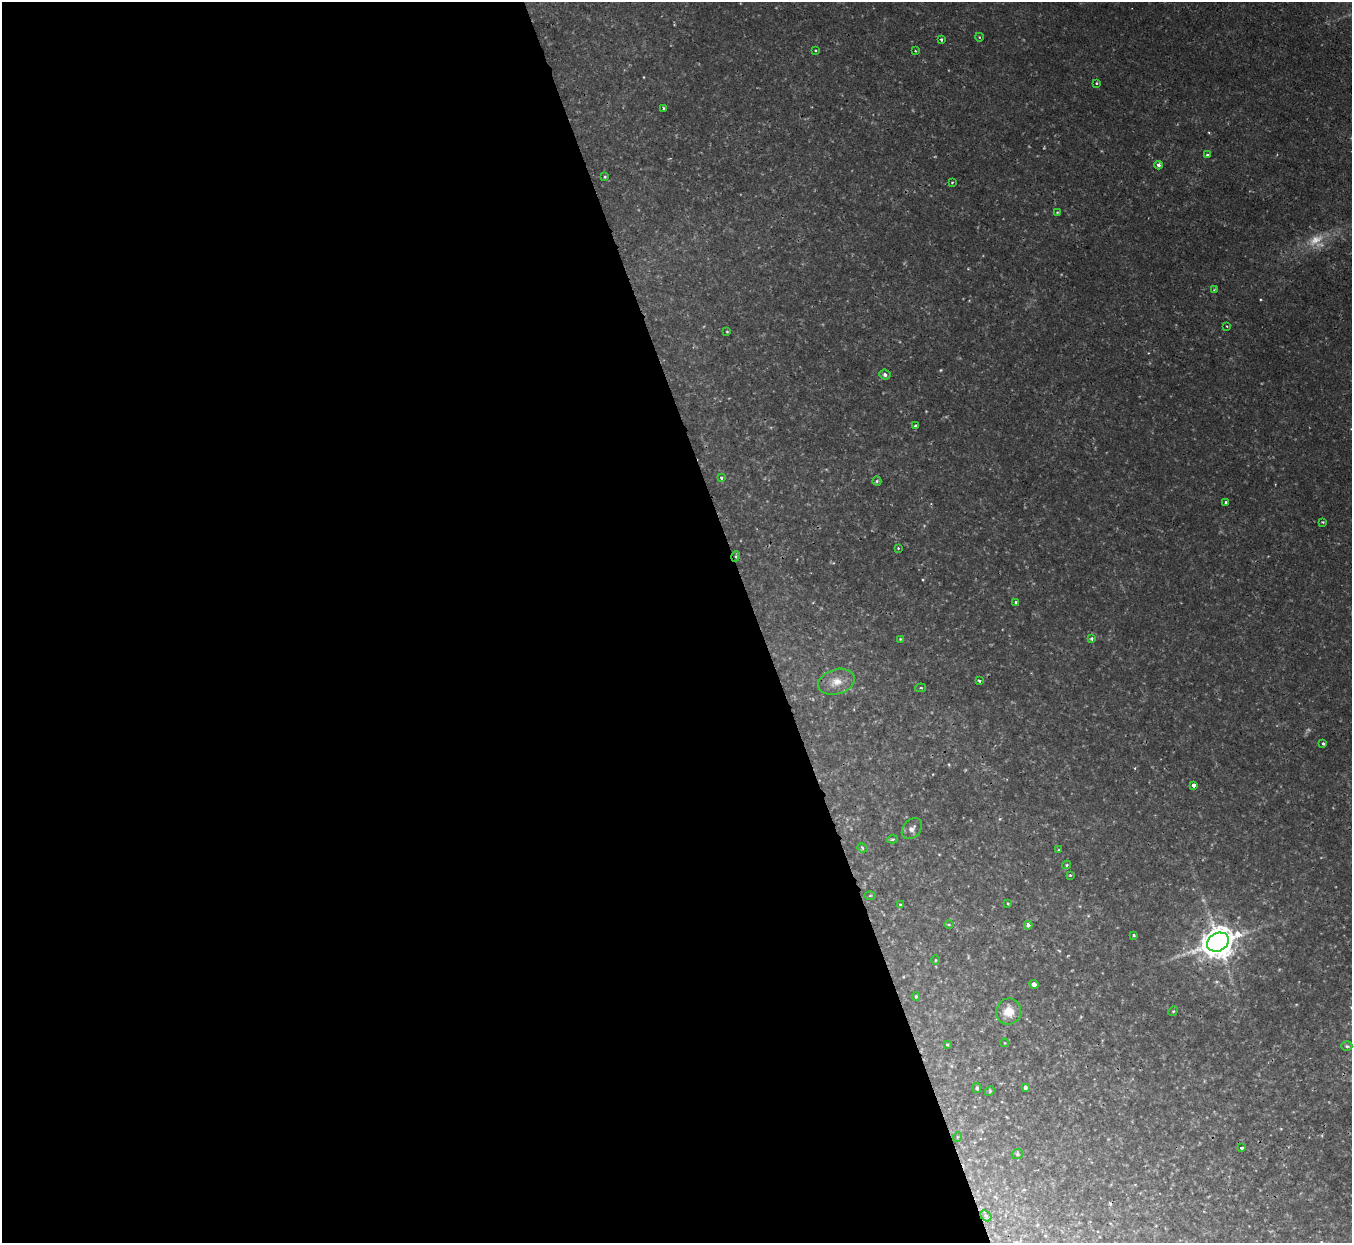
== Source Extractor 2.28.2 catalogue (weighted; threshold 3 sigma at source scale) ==
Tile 9 of 4 x 4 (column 1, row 3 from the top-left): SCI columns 1-1350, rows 1389-2629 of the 5399 x 5386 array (HDU 1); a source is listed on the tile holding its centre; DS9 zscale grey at full resolution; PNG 1354 x 1245 px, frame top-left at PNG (2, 2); each listed source drawn as its Kron ellipse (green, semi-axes under 4 px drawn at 4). Shown black and unused: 56% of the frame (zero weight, under 2 of 3 exposures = <1% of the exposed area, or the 3 px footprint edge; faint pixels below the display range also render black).
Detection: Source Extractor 2.28.2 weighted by HDU 2 'WHT'; one run over the whole footprint, this tile lists its part. Background 0.00163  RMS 0.0014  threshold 0.00635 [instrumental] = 3 sigma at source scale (4.5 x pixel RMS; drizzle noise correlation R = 1.50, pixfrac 1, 0.05/0.05 arcsec/px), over >= 5 px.
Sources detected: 62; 3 too faint to see at this stretch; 1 cosmic-ray / hot-pixel residue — neither listed nor drawn; the other 58 listed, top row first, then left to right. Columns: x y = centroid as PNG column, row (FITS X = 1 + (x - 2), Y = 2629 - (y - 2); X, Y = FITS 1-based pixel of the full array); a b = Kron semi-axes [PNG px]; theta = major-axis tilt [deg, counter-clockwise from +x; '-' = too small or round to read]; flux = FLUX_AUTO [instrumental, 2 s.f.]
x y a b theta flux
979 37 4 3 - 0.11
941 39 3 3 - 0.35
815 50 4 2 - 0.11
915 51 3 3 - 0.13
1096 83 3 3 - 0.21
664 108 4 3 - 0.19
1207 155 3 3 - 0.26
1158 165 4 4 - 0.34
605 177 4 3 - 0.15
952 182 3 2 - 0.15
1057 212 3 3 - 0.11
1214 290 4 2 - 0.12
1227 326 3 3 - 0.12
727 332 3 2 - 0.13
885 374 5 5 - 0.46
915 426 4 3 - 0.26
721 477 4 4 - 0.29
877 481 4 4 - 0.3
1226 503 3 3 - 0.4
1323 522 3 3 - 0.13
898 548 3 3 - 0.15
736 556 5 3 - 0.19
1016 602 4 3 - 0.36
900 639 3 3 - 0.12
1091 639 4 3 - 0.38
979 681 4 3 - 0.23
836 682 19 12 16 1.9
921 688 5 3 - 0.18
1323 743 3 3 - 0.29
1193 785 4 3 - 0.75
912 829 12 8 49 0.69
893 839 5 4 - 0.19
862 848 5 4 - 0.24
1059 850 4 3 - 0.14
1066 865 4 3 - 0.21
1070 875 3 3 - 0.17
870 895 6 4 1 0.15
1007 904 3 3 - 0.2
900 905 4 3 - 0.14
949 925 5 3 - 0.13
1028 925 4 3 - 0.47
1134 935 3 3 - 0.21
1218 942 11 9 28 280
935 960 4 3 - 0.12
1034 984 5 4 - 1.3
916 996 4 3 - 0.16
1009 1011 13 12 - 2.4
1173 1011 5 4 - 0.16
1005 1043 4 3 - 0.1
947 1045 4 3 - 0.24
1347 1046 5 4 - 0.26
977 1088 5 4 - 0.29
1025 1088 3 3 - 0.34
990 1091 5 4 - 0.16
957 1137 5 3 - 0.15
1242 1148 4 3 - 0.39
1017 1154 6 4 22 0.23
986 1216 6 4 -46 0.29
Overlapping masked pixels (flux is a lower limit): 2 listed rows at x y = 736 556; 1218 942